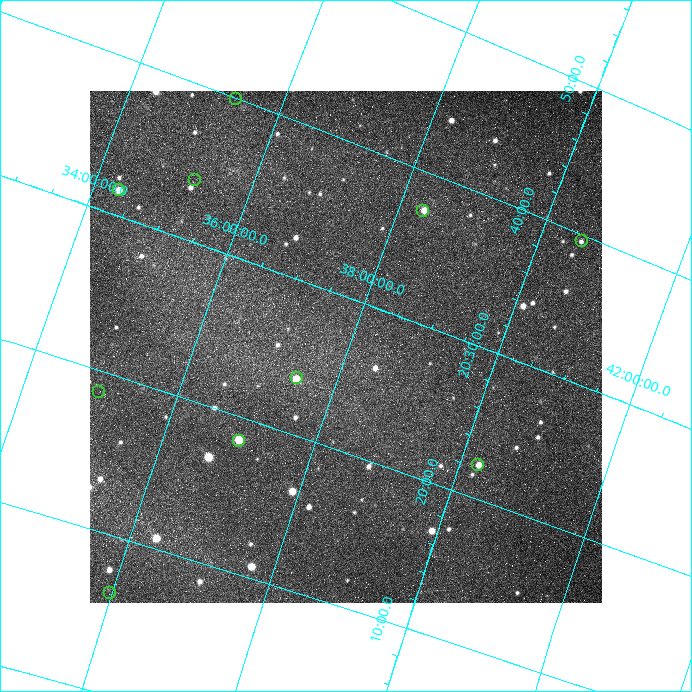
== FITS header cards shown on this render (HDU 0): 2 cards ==
NAXIS1  =                  512 /fastest changing axis
NAXIS2  =                  512 /next to fastest changing axis

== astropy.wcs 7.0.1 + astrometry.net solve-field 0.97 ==
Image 512 x 512 px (HDU 0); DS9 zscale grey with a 90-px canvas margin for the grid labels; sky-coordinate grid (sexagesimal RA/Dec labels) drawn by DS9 from the SOLVED WCS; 10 Tycho-2 reference stars matched to detected sources circled (green)
Header WCS: none
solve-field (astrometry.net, Tycho-2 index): SOLVED blind (the file carries no WCS)
Solved WCS: RA---TAN-SIP/DEC--TAN-SIP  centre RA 20:26:49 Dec +37:58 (306.70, +37.96 deg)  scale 49.8 x 48.4 arcsec/px (non-square pixels)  FOV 425.3' x 412.6'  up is +110 deg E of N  parity normal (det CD < 0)
(file carries no celestial WCS; the grid is the blind solution)
Tycho-2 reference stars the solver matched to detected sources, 10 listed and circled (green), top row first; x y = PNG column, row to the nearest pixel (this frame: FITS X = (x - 90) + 1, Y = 512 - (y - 91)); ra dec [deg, ICRS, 3 dp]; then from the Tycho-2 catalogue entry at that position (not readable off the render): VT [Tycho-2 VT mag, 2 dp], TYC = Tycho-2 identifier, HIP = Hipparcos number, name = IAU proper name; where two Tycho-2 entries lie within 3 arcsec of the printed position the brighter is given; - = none
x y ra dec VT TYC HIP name
236 99 309.981 +35.391 6.99 2694-403-1 101974 -
195 180 308.476 +35.251 4.82 2694-2168-1 101474 -
119 190 307.901 +34.330 6.52 2693-1743-1 101268 -
423 211 309.348 +38.329 6.32 3153-1268-1 101756 -
582 241 309.889 +40.580 6.73 3157-1482-1 101949 -
297 378 305.935 +37.476 5.82 2684-2040-1 100574 -
99 392 304.663 +34.983 5.24 2680-1628-1 100122 -
239 441 304.619 +37.000 5.57 2684-2041-1 100108 -
478 465 305.557 +40.257 2.27 3156-2223-1 100453 Sadr
110 593 301.591 +35.972 5.48 2683-3963-1 99031 -